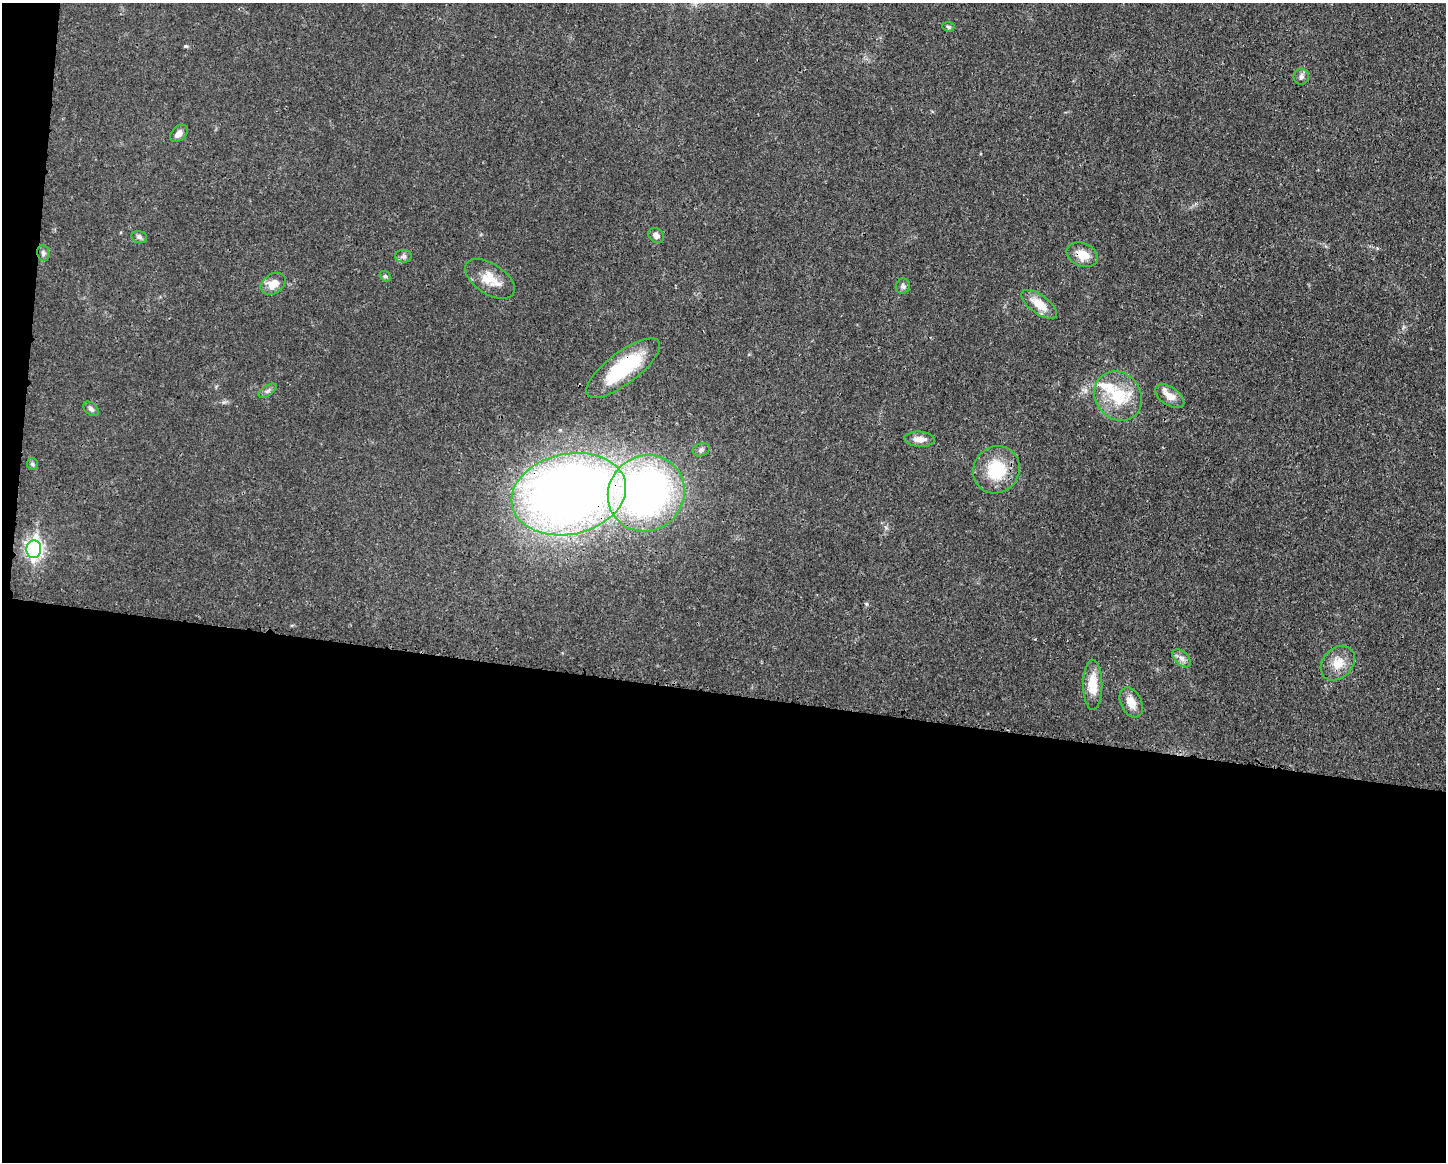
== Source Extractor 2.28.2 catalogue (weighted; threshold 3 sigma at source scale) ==
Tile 10 of 3 x 4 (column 1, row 4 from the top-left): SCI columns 112-1555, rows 9-1168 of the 4670 x 4657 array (HDU 1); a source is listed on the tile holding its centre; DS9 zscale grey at full resolution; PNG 1448 x 1164 px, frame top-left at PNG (2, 3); each listed source drawn as its Kron ellipse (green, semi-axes under 4 px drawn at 4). Shown black and unused: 42% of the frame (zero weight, under 3 of 4 exposures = <1% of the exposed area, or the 3 px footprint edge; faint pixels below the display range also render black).
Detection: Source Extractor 2.28.2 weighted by HDU 2 'WHT'; one run over the whole footprint, this tile lists its part. Background 0.0206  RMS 0.0023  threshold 0.0102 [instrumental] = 3 sigma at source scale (4.5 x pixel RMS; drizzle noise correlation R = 1.50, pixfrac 1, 0.05/0.05 arcsec/px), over >= 5 px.
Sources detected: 31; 2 inside a brighter listed object's ellipse — not listed separately; the other 29 listed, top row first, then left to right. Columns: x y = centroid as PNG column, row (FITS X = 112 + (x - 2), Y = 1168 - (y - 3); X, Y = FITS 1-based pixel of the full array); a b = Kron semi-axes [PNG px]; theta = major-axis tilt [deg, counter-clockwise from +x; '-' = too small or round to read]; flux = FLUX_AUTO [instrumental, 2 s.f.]
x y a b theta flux
948 27 6 4 -5 0.37
1301 77 8 7 - 0.75
179 133 10 7 44 1.2
656 236 9 7 -38 1
139 237 8 6 -17 0.58
43 253 8 6 -81 0.57
1082 255 16 11 -22 3.5
404 256 8 6 1 0.69
385 276 6 4 -42 0.37
490 279 28 15 -33 4.7
273 284 13 9 34 2.9
903 286 7 7 - 0.63
1039 304 21 9 -36 3.9
623 368 45 16 37 16
268 391 10 5 34 0.66
1118 396 26 22 -53 9.8
1170 396 16 9 -35 2.5
91 409 9 6 -39 0.67
920 439 15 7 -4 2
701 450 9 6 20 0.69
32 464 6 5 - 0.4
996 470 24 23 - 10
646 493 39 37 43 100
569 494 58 40 12 240
34 549 9 7 85 71
1182 658 11 6 -44 1.1
1338 663 19 15 47 3.8
1093 685 25 9 -90 5
1131 702 16 10 -64 2.7
Overlapping masked pixels (flux is a lower limit): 4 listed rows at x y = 1082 255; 623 368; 646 493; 569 494
Unlisted compact peaks at least as high as the median listed source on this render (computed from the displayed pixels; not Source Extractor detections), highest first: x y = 185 46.